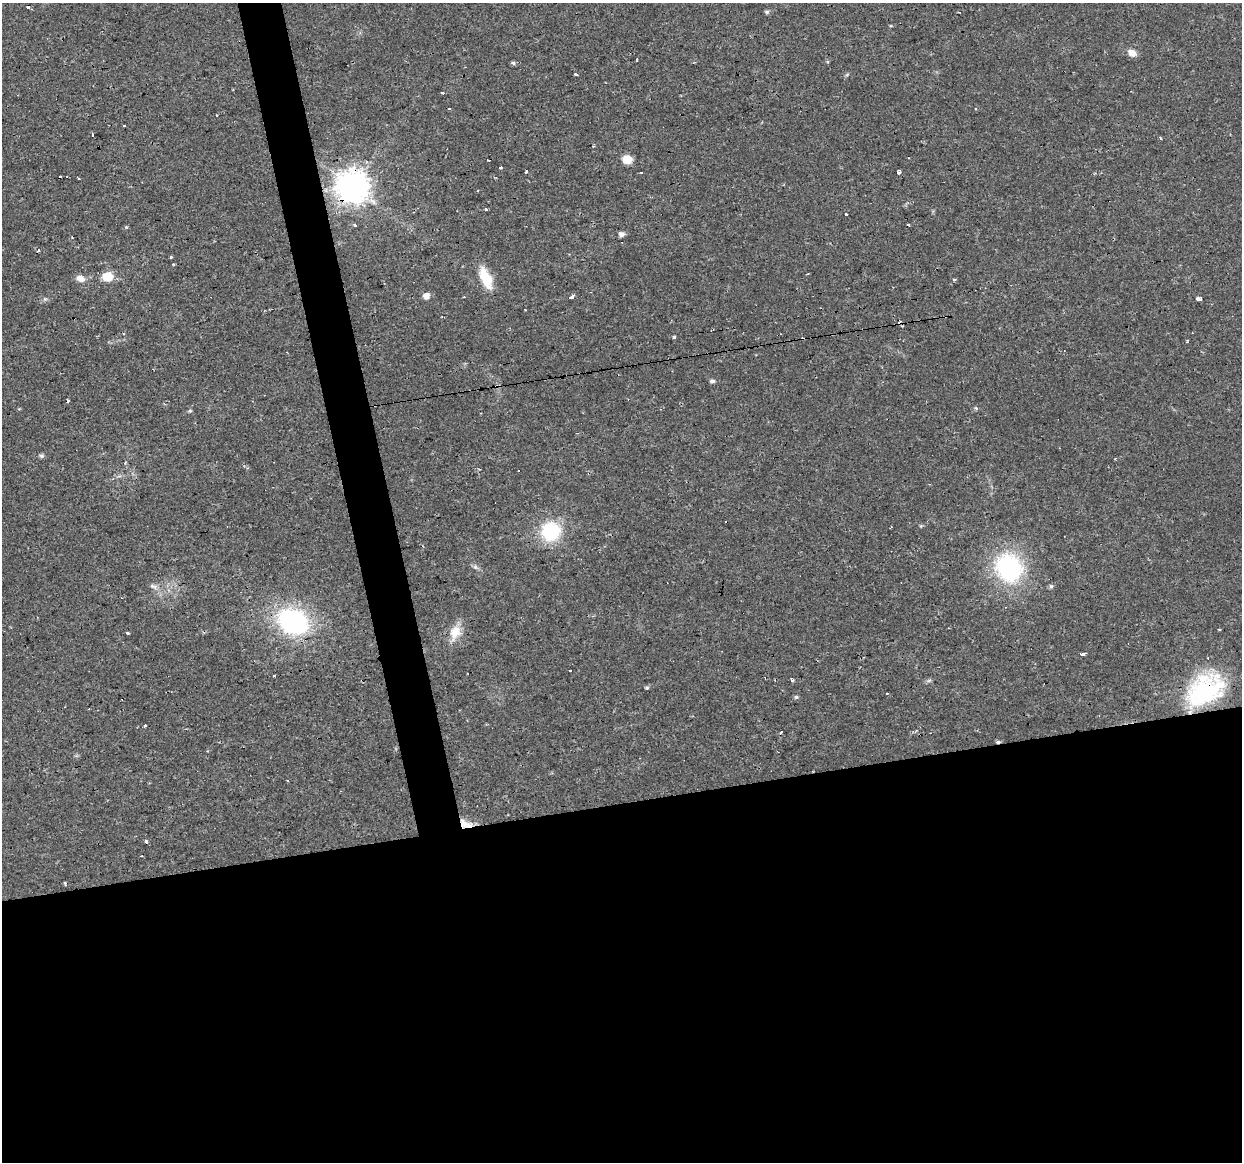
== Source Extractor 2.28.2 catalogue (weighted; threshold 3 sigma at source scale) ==
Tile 15 of 4 x 4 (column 3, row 4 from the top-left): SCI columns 2483-3722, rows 30-1189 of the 4963 x 4744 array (HDU 1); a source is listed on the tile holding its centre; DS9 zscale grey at full resolution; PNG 1244 x 1164 px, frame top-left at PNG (2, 3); no overlay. Shown black and unused: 34% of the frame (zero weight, under 2 of 3 exposures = <1% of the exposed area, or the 3 px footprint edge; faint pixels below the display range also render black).
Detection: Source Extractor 2.28.2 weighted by HDU 2 'WHT'; one run over the whole footprint, this tile lists its part. Background 0.0216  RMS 0.0031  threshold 0.0137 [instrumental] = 3 sigma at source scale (4.5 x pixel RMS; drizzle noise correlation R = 1.50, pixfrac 1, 0.0396/0.0396 arcsec/px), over >= 5 px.
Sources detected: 78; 13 cosmic-ray / hot-pixel residue — not listed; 1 inside a brighter listed object's ellipse — not listed separately; the other 64 listed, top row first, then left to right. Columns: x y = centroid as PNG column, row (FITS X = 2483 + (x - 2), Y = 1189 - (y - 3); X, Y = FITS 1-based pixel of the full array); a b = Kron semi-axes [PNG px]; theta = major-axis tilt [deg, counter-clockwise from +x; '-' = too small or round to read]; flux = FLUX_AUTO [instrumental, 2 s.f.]
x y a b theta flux
767 12 6 5 - 0.61
1132 53 10 7 -30 2.3
513 63 6 5 - 0.6
576 74 4 2 - 0.3
847 74 6 4 20 0.39
443 93 3 3 - 0.67
449 109 3 3 - 1.1
216 115 3 3 - 0.49
124 125 3 2 - 0.69
93 135 3 3 - 0.83
1160 138 4 3 - 0.36
627 159 8 7 - 4.8
500 167 3 3 - 4.8
526 171 4 2 - 0.38
642 172 3 3 - 5.5
898 172 3 3 - 3.5
78 178 3 2 - 0.3
353 186 10 10 - 560
486 209 3 3 - 1.1
846 214 3 3 - 1.3
355 225 3 3 - 1.7
126 227 4 4 - 0.31
622 234 5 5 - 1.7
171 257 3 3 - 0.4
174 264 3 3 - 1.2
807 274 3 2 - 0.3
107 277 6 6 - 13
80 278 11 8 -19 2
486 278 22 10 -66 9.1
954 279 3 3 - 0.94
426 296 6 5 - 2.5
572 297 5 3 - 160
45 299 5 5 - 0.47
1198 299 5 3 - 3.8
525 310 2 2 - 0.23
123 334 4 3 - 0.33
712 381 5 5 - 0.84
976 408 5 4 - 0.46
190 411 5 4 - 0.46
41 456 6 5 - 0.68
125 463 4 3 - 0.51
518 470 3 3 - 0.43
551 531 17 17 - 20
423 546 4 2 - 0.27
475 567 8 6 -69 0.82
1009 568 25 22 -60 41
153 586 13 5 -17 1.2
1051 586 6 5 - 0.65
293 621 29 22 -24 46
1219 629 3 2 - 0.33
455 632 20 13 68 5.1
127 633 3 3 - 0.56
1082 654 5 3 - 2.7
274 676 3 2 - 0.32
792 680 3 3 - 0.98
929 680 7 4 19 0.53
647 688 5 5 - 0.46
1204 692 47 28 32 36
796 697 5 4 - 0.59
145 726 3 3 - 6.1
780 732 3 3 - 1.6
465 824 18 9 -21 3.4
146 841 4 3 - 1.2
65 883 4 2 - 1.1
Overlapping masked pixels (flux is a lower limit): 3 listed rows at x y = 353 186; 1204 692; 465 824
Unlisted compact peaks at least as high as the median listed source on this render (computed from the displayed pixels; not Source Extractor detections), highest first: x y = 674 337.